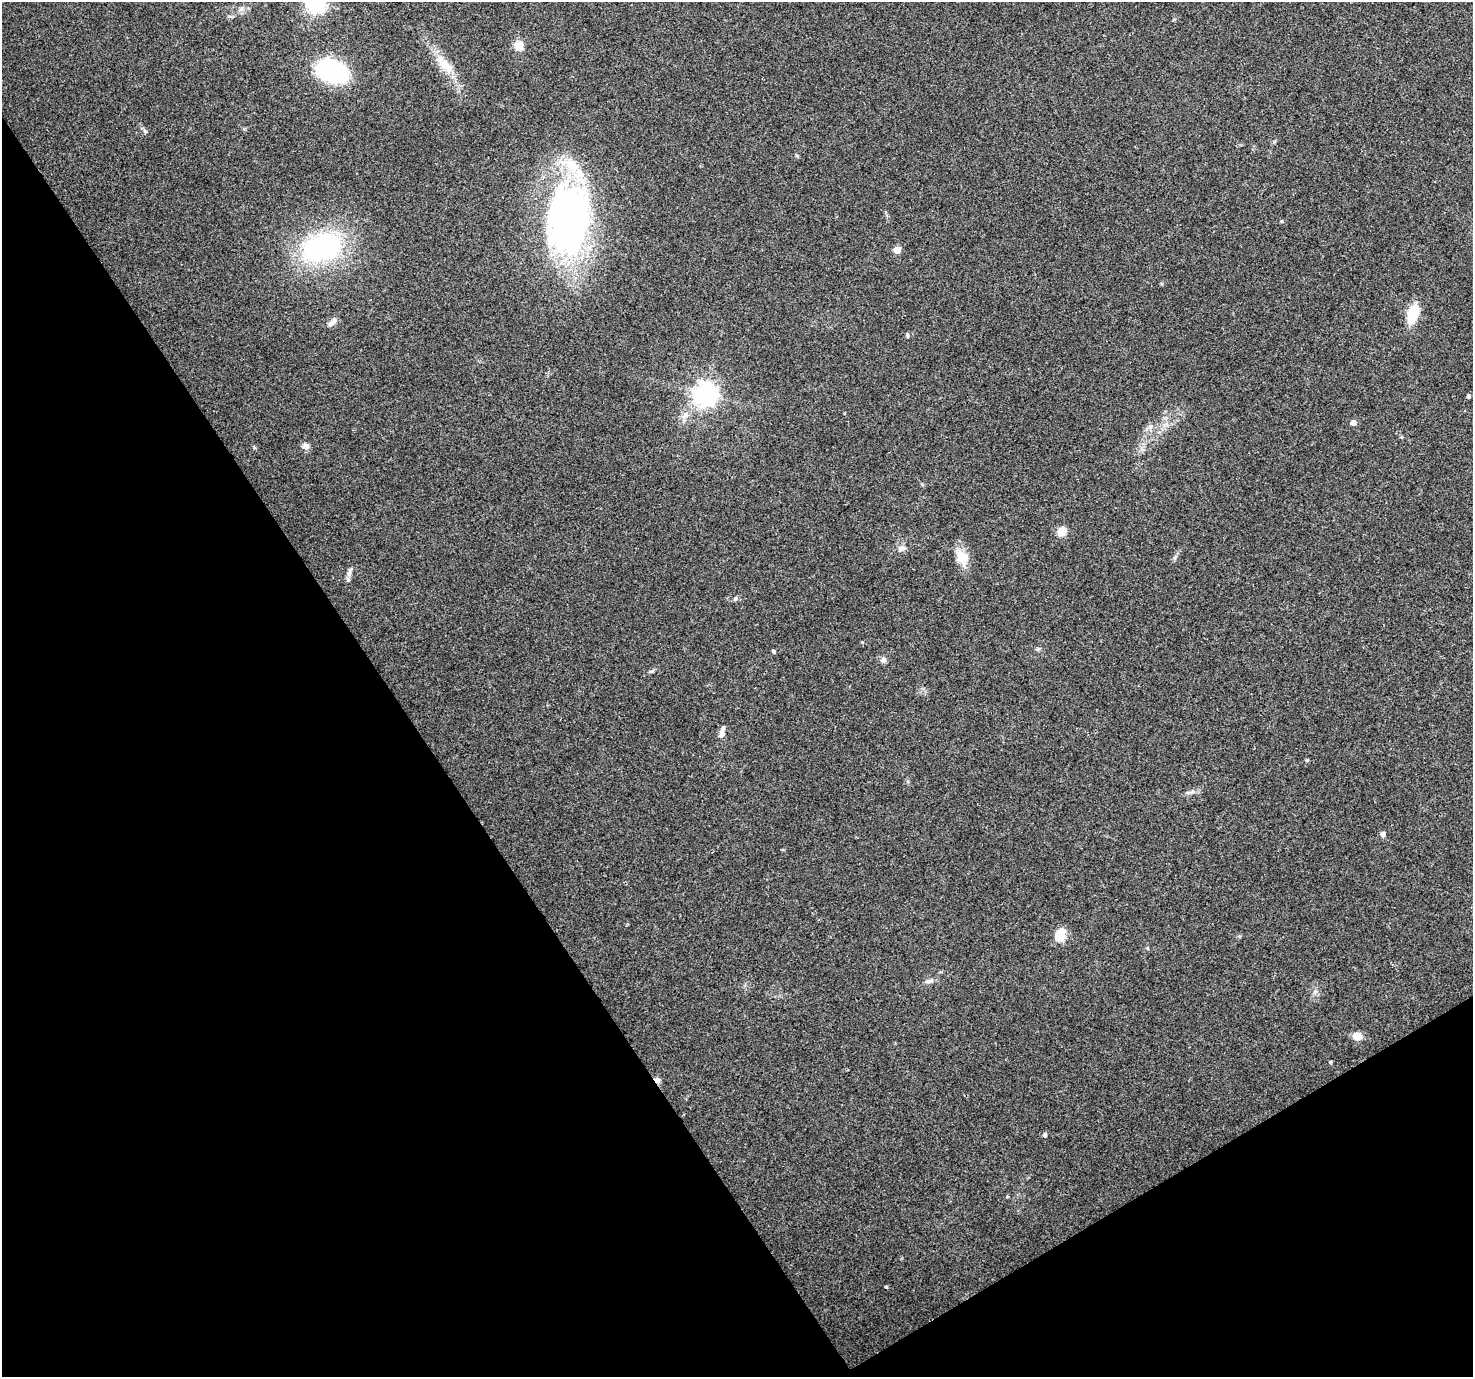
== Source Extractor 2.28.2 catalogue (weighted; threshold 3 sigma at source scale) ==
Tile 14 of 4 x 4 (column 2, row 4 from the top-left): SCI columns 1472-2942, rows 119-1493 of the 5888 x 5798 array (HDU 1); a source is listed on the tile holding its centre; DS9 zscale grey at full resolution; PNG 1475 x 1379 px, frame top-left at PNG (2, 2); no overlay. Shown black and unused: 33% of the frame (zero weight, under 3 of 4 exposures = <1% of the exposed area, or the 3 px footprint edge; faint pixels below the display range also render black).
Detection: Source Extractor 2.28.2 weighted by HDU 2 'WHT'; one run over the whole footprint, this tile lists its part. Background 0.0498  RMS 0.0039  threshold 0.0175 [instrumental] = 3 sigma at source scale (4.5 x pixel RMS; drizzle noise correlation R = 1.50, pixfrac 1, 0.0396/0.0396 arcsec/px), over >= 5 px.
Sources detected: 39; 2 inside a brighter listed object's ellipse — not listed separately; the other 37 listed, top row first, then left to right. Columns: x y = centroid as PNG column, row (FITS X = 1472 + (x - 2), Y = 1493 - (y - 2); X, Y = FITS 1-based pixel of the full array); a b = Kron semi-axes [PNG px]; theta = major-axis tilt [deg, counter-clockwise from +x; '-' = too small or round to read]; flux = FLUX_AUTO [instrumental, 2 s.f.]
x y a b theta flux
316 3 7 7 - 180
241 9 9 5 55 1.1
518 45 11 10 - 4.1
445 65 28 12 -45 7.9
332 71 29 19 -20 45
145 131 6 5 - 0.75
1274 141 6 4 1 0.49
568 219 70 40 85 170
1281 221 4 4 - 0.45
322 247 50 31 17 57
897 250 5 5 - 6.4
1413 314 18 9 75 13
332 323 12 6 40 2.3
908 335 7 3 -81 0.48
705 394 8 7 - 300
1468 396 4 4 - 0.85
1353 423 5 5 - 2.4
1150 427 7 6 - 1.1
305 446 9 7 -21 1.7
1061 531 5 5 - 14
901 548 11 7 28 1.9
962 557 22 14 -58 6.8
1175 557 8 4 46 0.82
349 572 15 6 68 1.8
774 651 5 3 - 0.53
883 660 6 6 - 1.7
722 734 12 8 79 1.8
1307 760 4 4 - 0.5
1190 792 11 4 22 1.2
1383 834 5 5 - 1.5
1060 935 13 9 76 7.2
929 981 13 5 7 1.5
1357 1036 8 7 - 4.6
1330 1062 4 4 - 0.46
657 1080 8 7 - 1.3
1045 1135 5 5 - 0.88
886 1287 4 3 - 0.39
Overlapping masked pixels (flux is a lower limit): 1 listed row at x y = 657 1080
Isophote crosses this tile's border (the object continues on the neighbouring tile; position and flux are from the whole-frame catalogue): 1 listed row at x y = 316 3
Unlisted compact peaks at least as high as the median listed source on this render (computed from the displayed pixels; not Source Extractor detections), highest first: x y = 735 598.